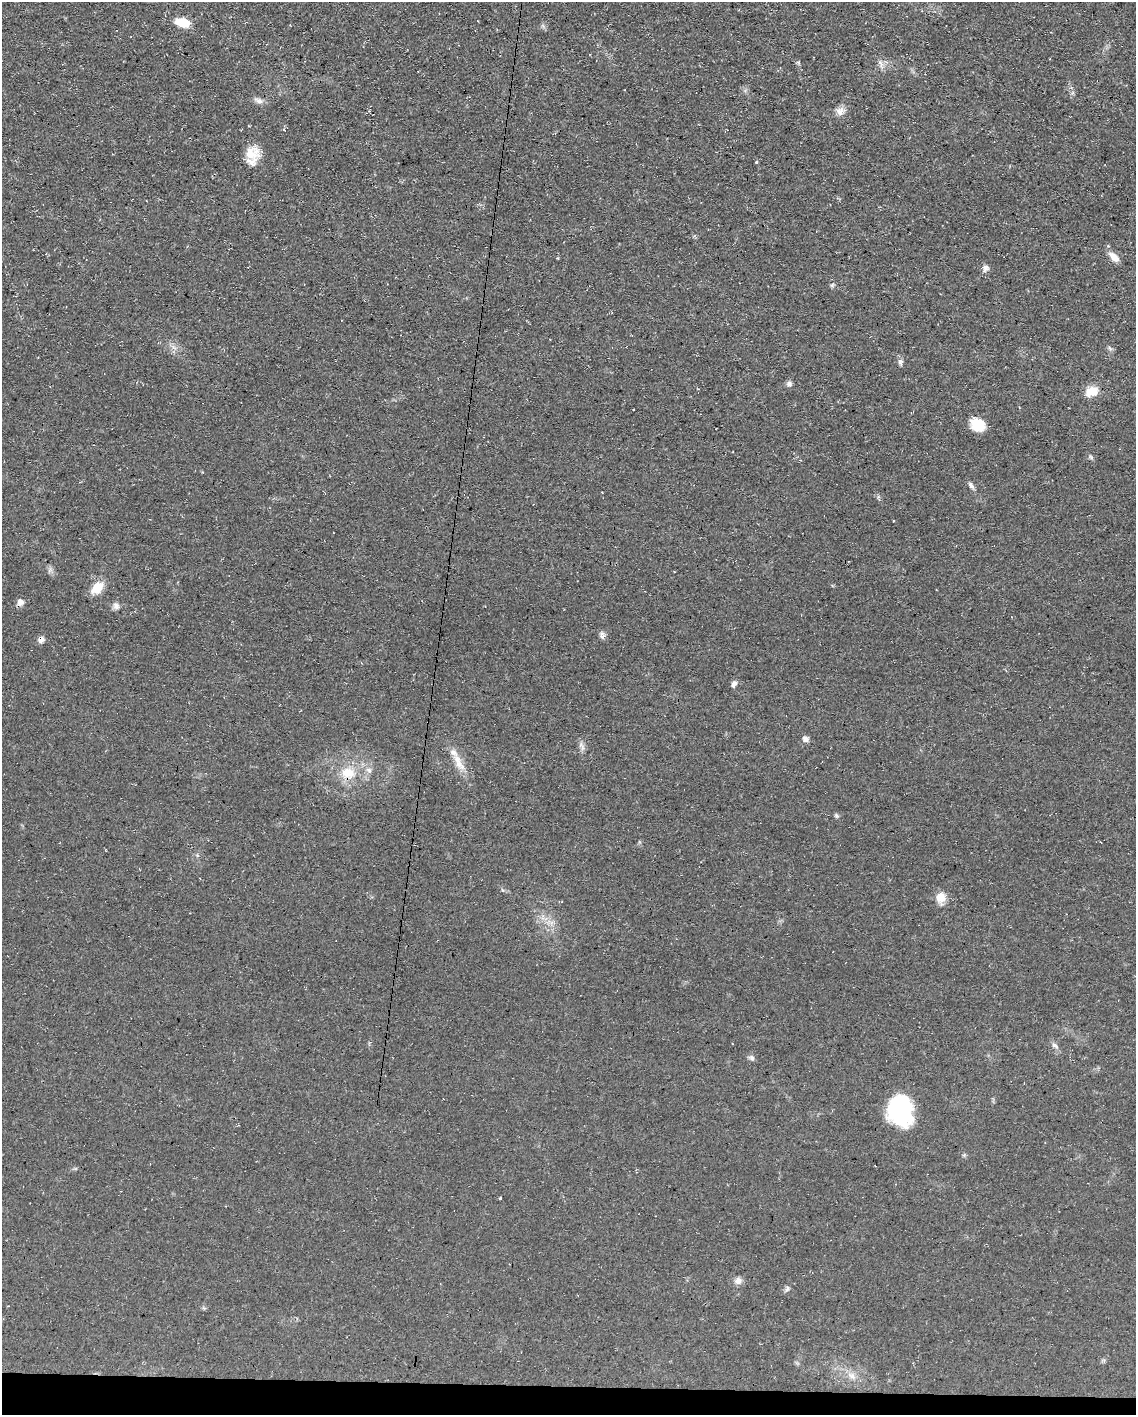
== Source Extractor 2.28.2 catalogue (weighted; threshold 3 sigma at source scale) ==
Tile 11 of 4 x 3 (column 3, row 3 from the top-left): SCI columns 2269-3402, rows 214-1626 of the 4538 x 4557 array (HDU 1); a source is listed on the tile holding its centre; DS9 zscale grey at full resolution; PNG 1138 x 1417 px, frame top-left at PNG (2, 2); no overlay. Shown black and unused: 2% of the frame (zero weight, under 3 of 4 exposures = <1% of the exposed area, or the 3 px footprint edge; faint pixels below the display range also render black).
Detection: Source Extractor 2.28.2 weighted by HDU 2 'WHT'; one run over the whole footprint, this tile lists its part. Background 0.0698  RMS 0.0075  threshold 0.0339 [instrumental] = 3 sigma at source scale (4.5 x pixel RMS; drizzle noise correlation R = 1.50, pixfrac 1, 0.05/0.05 arcsec/px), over >= 5 px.
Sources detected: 36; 1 cosmic-ray / hot-pixel residue — not listed; the other 35 listed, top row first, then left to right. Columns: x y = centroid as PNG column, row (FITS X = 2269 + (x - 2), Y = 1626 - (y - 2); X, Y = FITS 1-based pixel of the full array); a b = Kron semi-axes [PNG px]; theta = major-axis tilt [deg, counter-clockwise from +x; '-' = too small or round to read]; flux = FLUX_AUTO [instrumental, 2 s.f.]
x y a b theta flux
182 22 16 8 -13 16
798 62 7 4 -19 1
881 64 13 5 -54 3.2
259 100 14 7 -23 3.4
840 111 13 10 22 5.2
252 153 20 17 2 13
1114 257 14 8 -44 7
985 268 9 8 - 3.1
832 285 6 5 - 1.3
900 362 9 7 -84 2.3
789 384 8 7 - 2.2
1091 391 15 10 19 11
978 425 15 12 -30 15
1091 457 7 4 -45 1.3
971 485 10 5 -55 2.6
97 588 16 10 46 12
20 602 9 8 - 3.8
116 606 9 8 - 3
602 635 10 7 -84 2.5
41 640 9 7 45 3.3
734 684 9 6 57 2.4
805 739 8 7 - 2.9
583 748 10 5 -90 2.6
459 763 30 10 -62 12
369 770 9 6 -17 2.6
348 773 19 14 -2 16
836 816 7 5 -45 1.3
941 898 16 12 -89 8.2
1055 1045 11 6 -36 2.7
752 1058 8 7 - 2.1
900 1110 30 24 -81 61
500 1198 3 3 - 1.6
738 1281 10 9 - 3.8
787 1289 10 5 67 1.8
852 1376 16 7 -38 6.1
Overlapping masked pixels (flux is a lower limit): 1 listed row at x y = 41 640
Unlisted compact peaks at least as high as the median listed source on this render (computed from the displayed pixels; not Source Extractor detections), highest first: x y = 756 162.